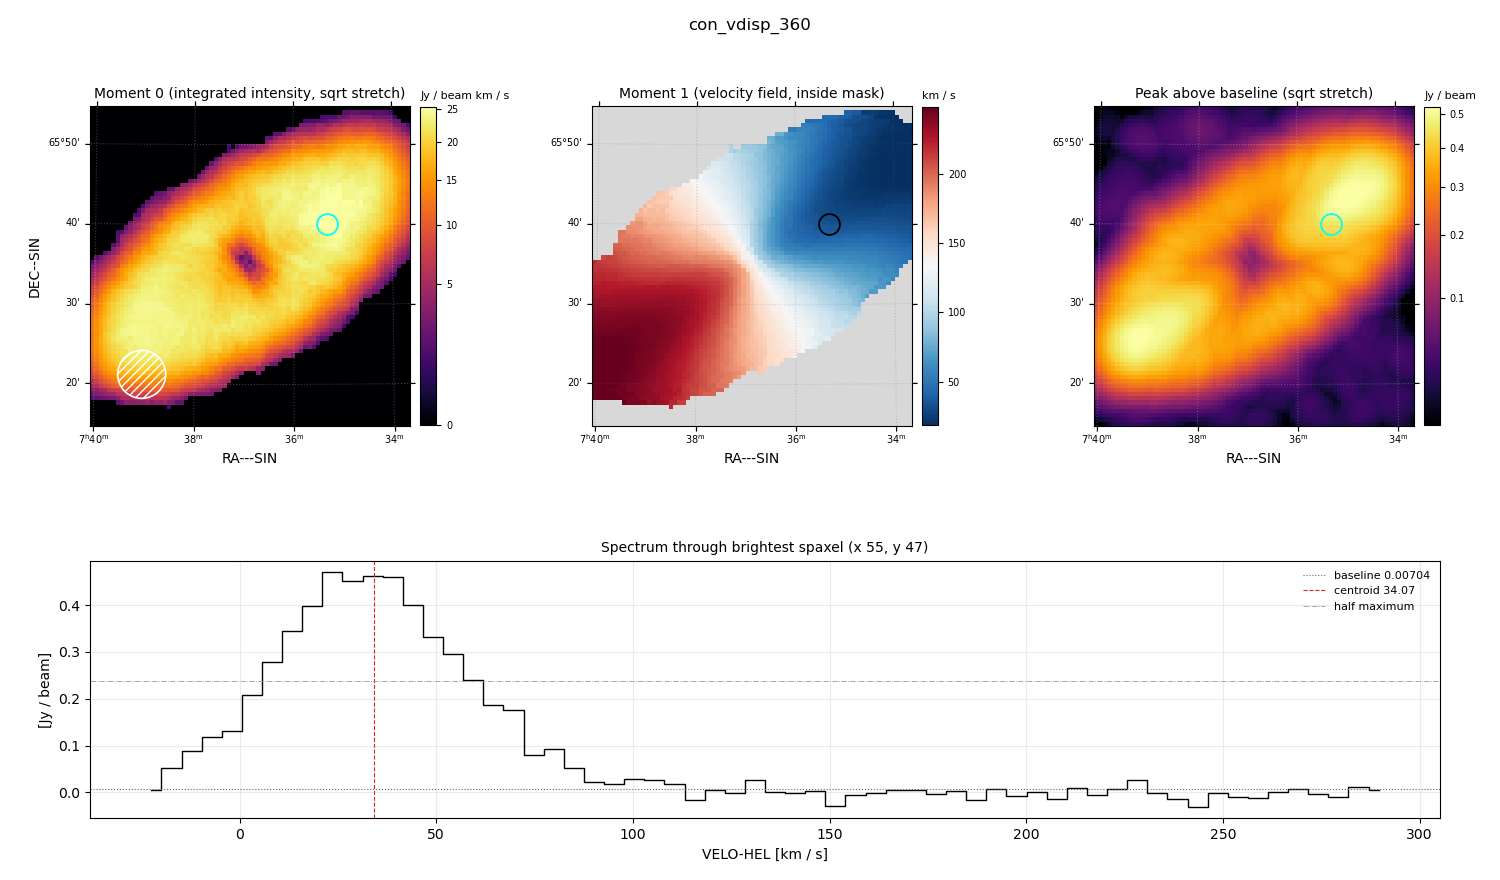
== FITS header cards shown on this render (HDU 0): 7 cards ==
OBJECT  = 'con_vdisp_360'
BUNIT   = 'JY/BEAM '           /
CTYPE1  = 'RA---SIN'           /
CTYPE2  = 'DEC--SIN'           /
CTYPE3  = 'VELO-HEL'           /
NAXIS3  =                   62 / length of data axis 3
CUNIT3  = 'km/s    '           /

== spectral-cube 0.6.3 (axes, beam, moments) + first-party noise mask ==
SpectralCube HDU 0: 62 channels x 75 x 75 spaxels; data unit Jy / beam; figure title: con_vdisp_360
Units: BUNIT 'JY/BEAM' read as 'Jy/beam' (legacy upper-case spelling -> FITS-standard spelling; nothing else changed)
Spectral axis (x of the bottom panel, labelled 'VELO-HEL [km / s]'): -22 .. 290 km / s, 62 channels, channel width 5.12 km / s
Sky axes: RA---SIN/DEC--SIN; field 40' x 40' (32 arcsec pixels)
Beam (drawn as the hatched ellipse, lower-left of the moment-0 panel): BMAJ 360 arcsec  BMIN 360 arcsec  BPA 0 deg
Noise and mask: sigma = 0.019 Jy / beam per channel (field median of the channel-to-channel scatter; agrees with the line-free scatter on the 1942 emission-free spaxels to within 11%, no correlation factor applied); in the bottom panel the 45 channels outside the line scatter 0.016 Jy / beam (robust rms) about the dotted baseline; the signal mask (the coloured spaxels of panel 2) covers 64% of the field
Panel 1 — Moment 0 (line voxels x channel width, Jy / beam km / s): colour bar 0 .. 25.3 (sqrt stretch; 0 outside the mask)
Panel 2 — Moment 1 (intensity-weighted velocity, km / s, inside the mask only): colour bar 18 .. 248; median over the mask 130
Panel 3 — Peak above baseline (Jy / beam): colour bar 0.02 .. 0.522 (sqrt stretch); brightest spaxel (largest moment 0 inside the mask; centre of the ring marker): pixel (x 55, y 47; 0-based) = FK5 07h35m20s +65d40m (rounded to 10 s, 60 arcsec steps: no finer than the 32 arcsec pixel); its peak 0.463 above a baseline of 0.00704
Panel 4 — spectrum at that spaxel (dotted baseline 0.00704 Jy / beam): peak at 24 km / s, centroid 34.07 km / s (red dashed line; intensity-weighted over the run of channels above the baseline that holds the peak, -20 .. 113 km / s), W50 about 56 km / s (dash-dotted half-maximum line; edge to edge of the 11 channels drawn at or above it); detected line -15 .. 72 km / s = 17 of 62 channels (27%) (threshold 4 sigma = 0.077 Jy / beam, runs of >= 3 channels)